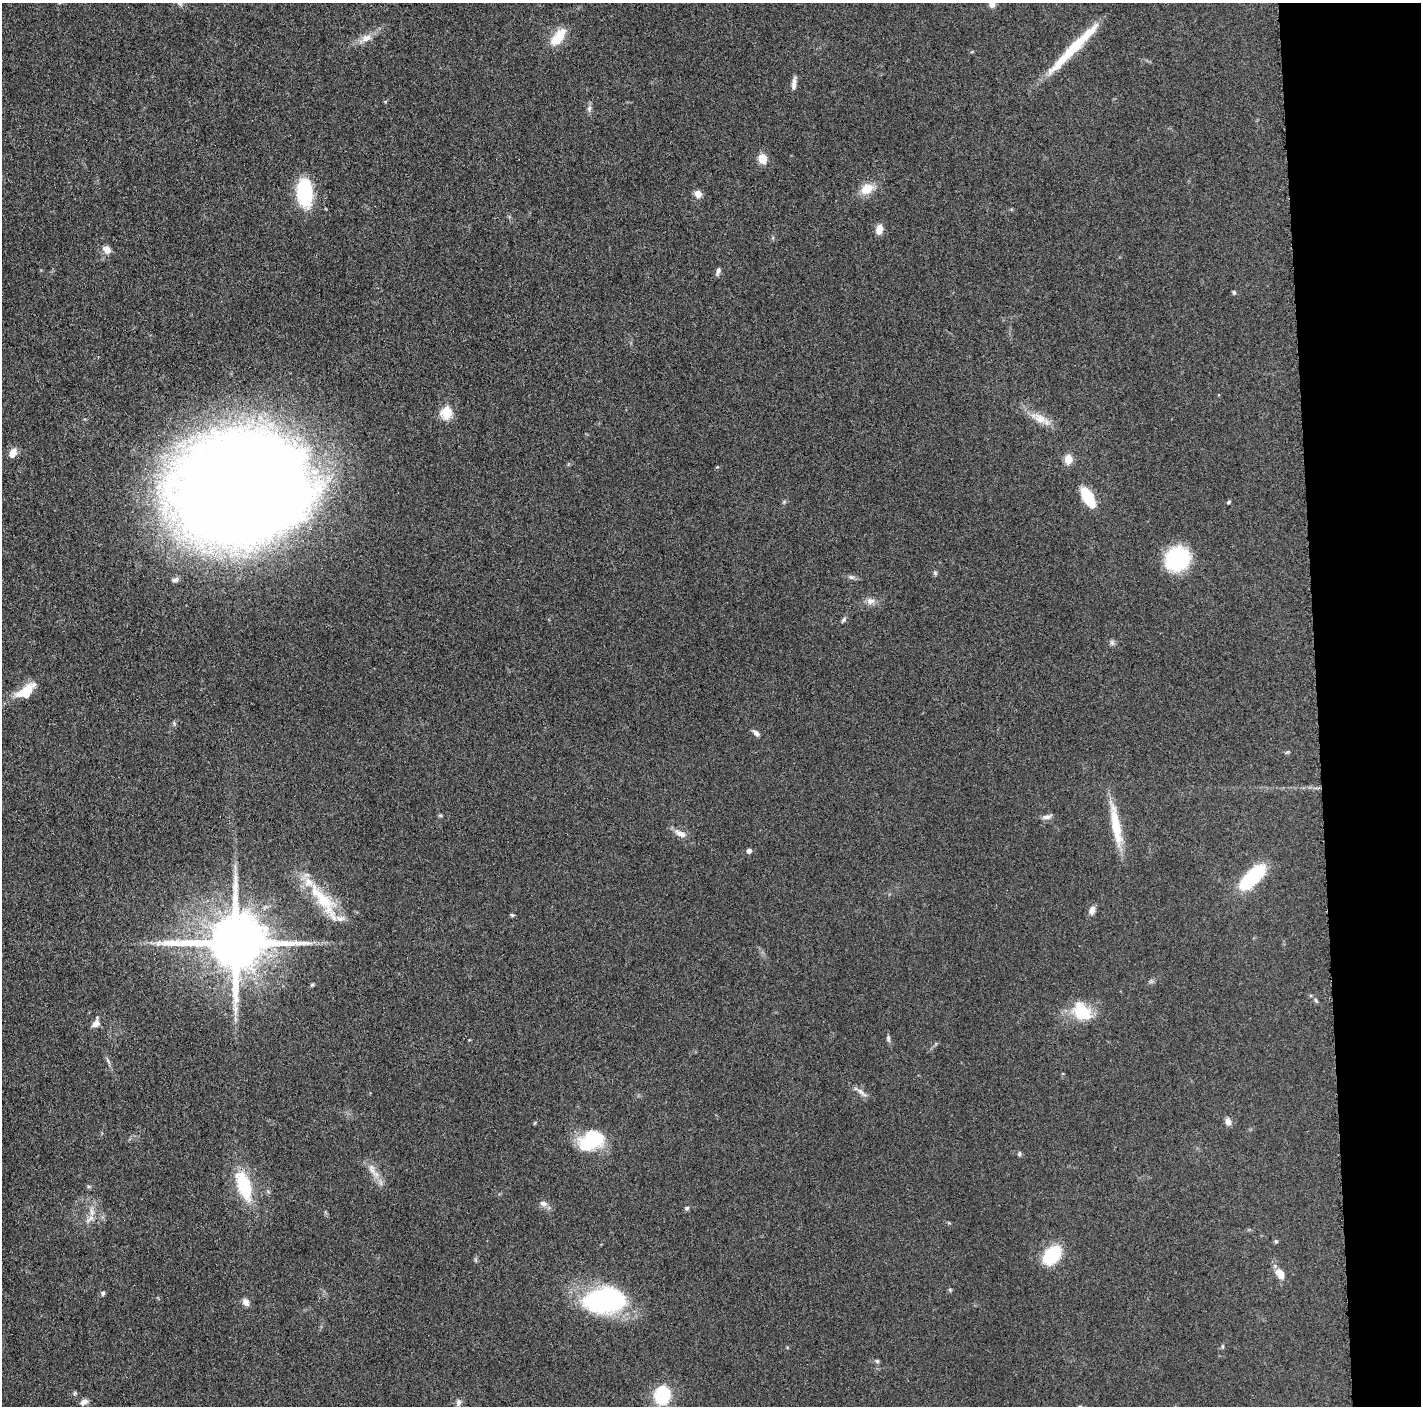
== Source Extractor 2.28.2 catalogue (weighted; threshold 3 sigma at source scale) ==
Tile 6 of 3 x 3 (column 3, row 2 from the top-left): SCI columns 2846-4264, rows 1424-2827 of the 4280 x 4250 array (HDU 1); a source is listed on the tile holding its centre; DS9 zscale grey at full resolution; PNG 1423 x 1408 px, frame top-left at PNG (2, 3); no overlay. Shown black and unused: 7% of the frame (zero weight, under 3 of 5 exposures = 1% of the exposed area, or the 3 px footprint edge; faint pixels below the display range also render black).
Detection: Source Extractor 2.28.2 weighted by HDU 2 'WHT'; one run over the whole footprint, this tile lists its part. Background 0.0487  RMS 0.0053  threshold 0.0237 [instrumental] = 3 sigma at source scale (4.5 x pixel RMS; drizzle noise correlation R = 1.50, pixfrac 1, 0.05/0.05 arcsec/px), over >= 5 px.
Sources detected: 69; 1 inside a brighter object's white glare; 1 long thin detection or spike segment (spike, bleed or trail) — not listed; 1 inside a brighter listed object's ellipse — not listed separately; the other 66 listed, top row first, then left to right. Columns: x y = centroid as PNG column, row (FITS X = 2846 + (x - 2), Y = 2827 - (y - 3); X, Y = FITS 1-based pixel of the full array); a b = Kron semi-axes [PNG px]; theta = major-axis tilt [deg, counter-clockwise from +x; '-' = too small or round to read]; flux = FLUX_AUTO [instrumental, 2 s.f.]
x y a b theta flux
992 5 8 7 - 2
558 37 23 11 52 12
366 38 15 9 25 4.6
794 83 16 5 84 2.7
589 108 8 6 70 1.5
762 159 11 9 -71 6.2
867 189 17 12 31 8.1
305 193 25 13 -85 39
698 194 8 7 - 3.6
879 229 10 7 82 4.6
107 250 10 7 -38 3.8
718 272 10 5 71 1.5
1234 292 5 4 - 0.93
447 413 6 6 - 41
1040 419 20 12 -29 7.2
13 453 13 8 60 4
1068 459 5 5 - 19
240 488 89 70 10 1900
1088 498 21 10 -59 17
1229 502 5 4 - 0.73
1178 558 18 16 43 63
935 573 6 5 - 0.95
851 577 8 5 -24 1.4
175 580 9 5 20 1.5
870 601 12 9 7 3
843 620 8 5 50 1
1112 642 8 6 -70 1.2
28 690 20 13 51 9.4
756 733 10 5 -44 1.7
1047 817 13 6 15 2
1116 826 56 10 -80 18
681 834 16 7 -24 3.8
749 851 5 5 - 1.8
1253 877 24 10 45 52
322 899 59 17 -51 26
1092 910 10 6 79 3
512 915 6 4 -44 0.69
159 943 9 4 42 1.6
235 943 17 15 4 4500
312 985 6 4 43 0.72
1316 1000 7 4 -70 0.93
1082 1013 26 19 -23 17
95 1024 9 7 33 3.7
888 1038 9 5 -77 1.2
861 1092 19 4 -40 2.3
1228 1122 10 7 -76 2.3
591 1140 26 18 35 32
1019 1154 6 5 - 0.82
372 1169 17 8 -67 4.7
244 1185 36 15 -71 28
543 1203 11 7 -19 2.3
687 1208 6 5 - 0.91
92 1212 12 6 -90 3.2
1276 1241 5 4 - 0.76
1052 1255 15 11 48 32
1280 1274 12 8 -50 6.1
950 1290 5 4 - 0.68
103 1293 6 5 - 1.1
605 1300 40 20 4 110
246 1302 10 8 -58 2.5
1223 1346 6 4 -89 0.66
877 1361 6 5 - 0.94
75 1393 5 5 - 0.75
662 1395 22 18 86 20
84 1402 10 7 27 2.2
458 1403 9 6 71 1.8
Isophote crosses this tile's border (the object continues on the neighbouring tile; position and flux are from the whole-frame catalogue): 1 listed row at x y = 992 5